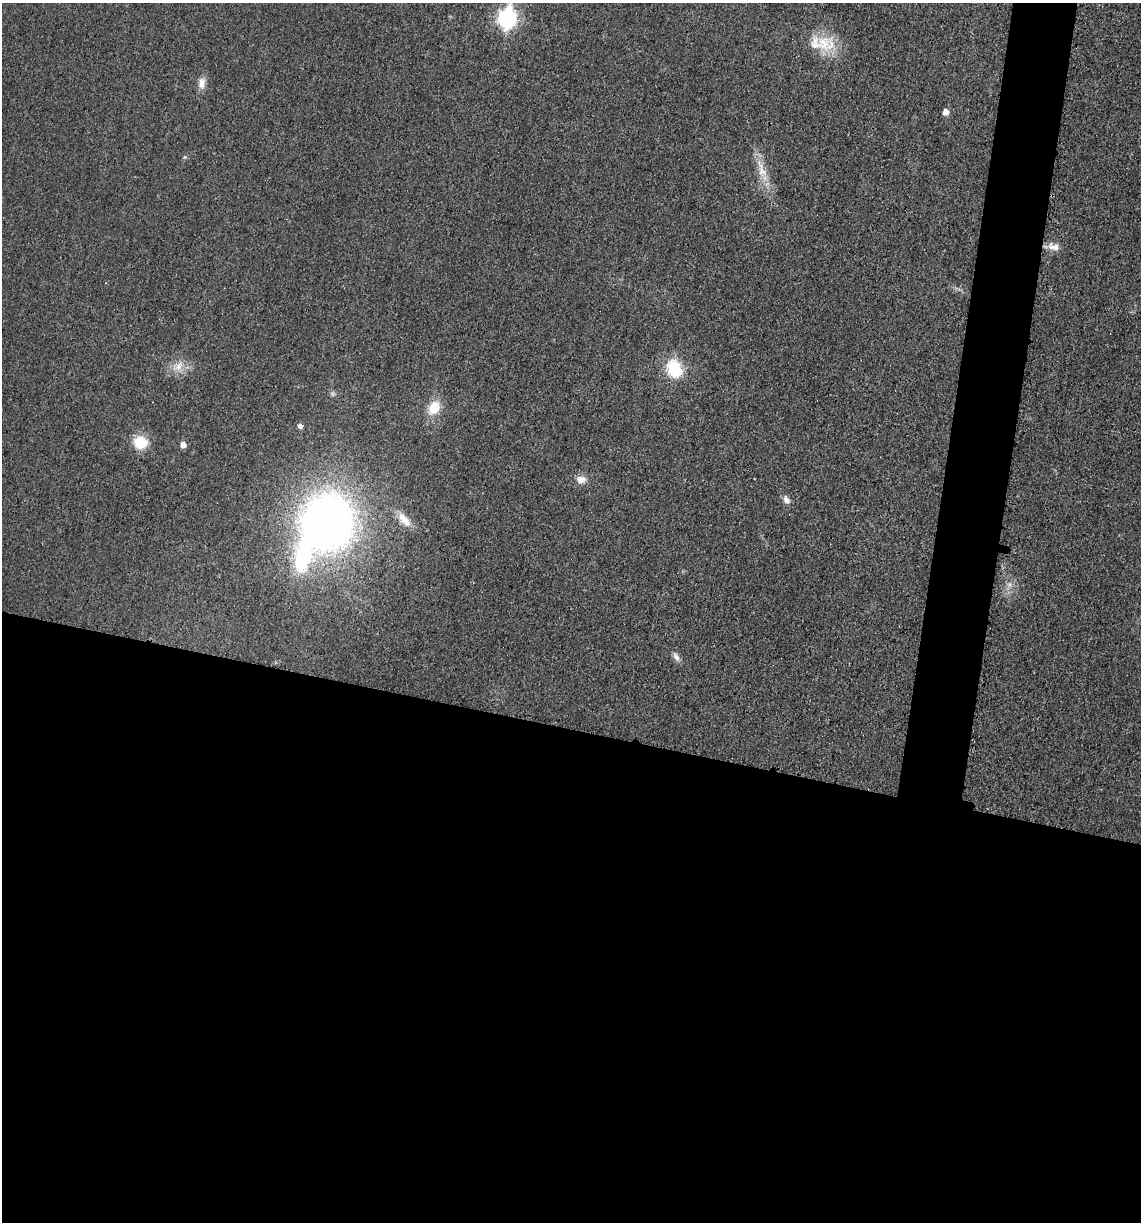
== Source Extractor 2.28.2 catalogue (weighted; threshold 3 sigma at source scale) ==
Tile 14 of 4 x 4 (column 2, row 4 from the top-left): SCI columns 1257-2395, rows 11-1230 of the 4922 x 4903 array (HDU 1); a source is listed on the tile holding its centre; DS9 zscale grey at full resolution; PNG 1143 x 1224 px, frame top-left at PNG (2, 3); no overlay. Shown black and unused: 44% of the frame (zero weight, under 3 of 4 exposures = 1% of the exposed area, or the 3 px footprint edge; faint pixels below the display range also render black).
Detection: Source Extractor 2.28.2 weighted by HDU 2 'WHT'; one run over the whole footprint, this tile lists its part. Background 0.0292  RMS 0.0058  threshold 0.0262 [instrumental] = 3 sigma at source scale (4.5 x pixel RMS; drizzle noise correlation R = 1.50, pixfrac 1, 0.05/0.05 arcsec/px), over >= 5 px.
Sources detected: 20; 2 inside a brighter listed object's ellipse — not listed separately; the other 18 listed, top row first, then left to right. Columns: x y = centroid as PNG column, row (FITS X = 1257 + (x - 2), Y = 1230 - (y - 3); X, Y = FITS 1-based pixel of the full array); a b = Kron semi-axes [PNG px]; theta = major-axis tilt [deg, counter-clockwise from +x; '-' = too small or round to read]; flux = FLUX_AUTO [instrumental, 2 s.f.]
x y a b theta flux
507 18 9 7 79 190
823 43 23 23 - 18
202 83 15 9 84 4.5
945 112 5 5 - 4.3
762 172 13 9 -19 4.9
1054 247 18 8 -9 4.8
179 366 14 8 61 5.1
674 369 18 14 -62 25
434 408 18 14 61 11
300 426 5 5 - 2.2
140 442 14 13 - 15
183 445 5 5 - 3.6
581 479 12 10 -2 4.5
786 499 11 7 -58 2.9
404 520 24 9 -47 8
327 522 50 45 81 380
1009 584 7 4 -19 1.4
676 657 13 6 -55 2.7
Isophote crosses this tile's border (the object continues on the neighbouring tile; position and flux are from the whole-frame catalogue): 1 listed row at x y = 507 18